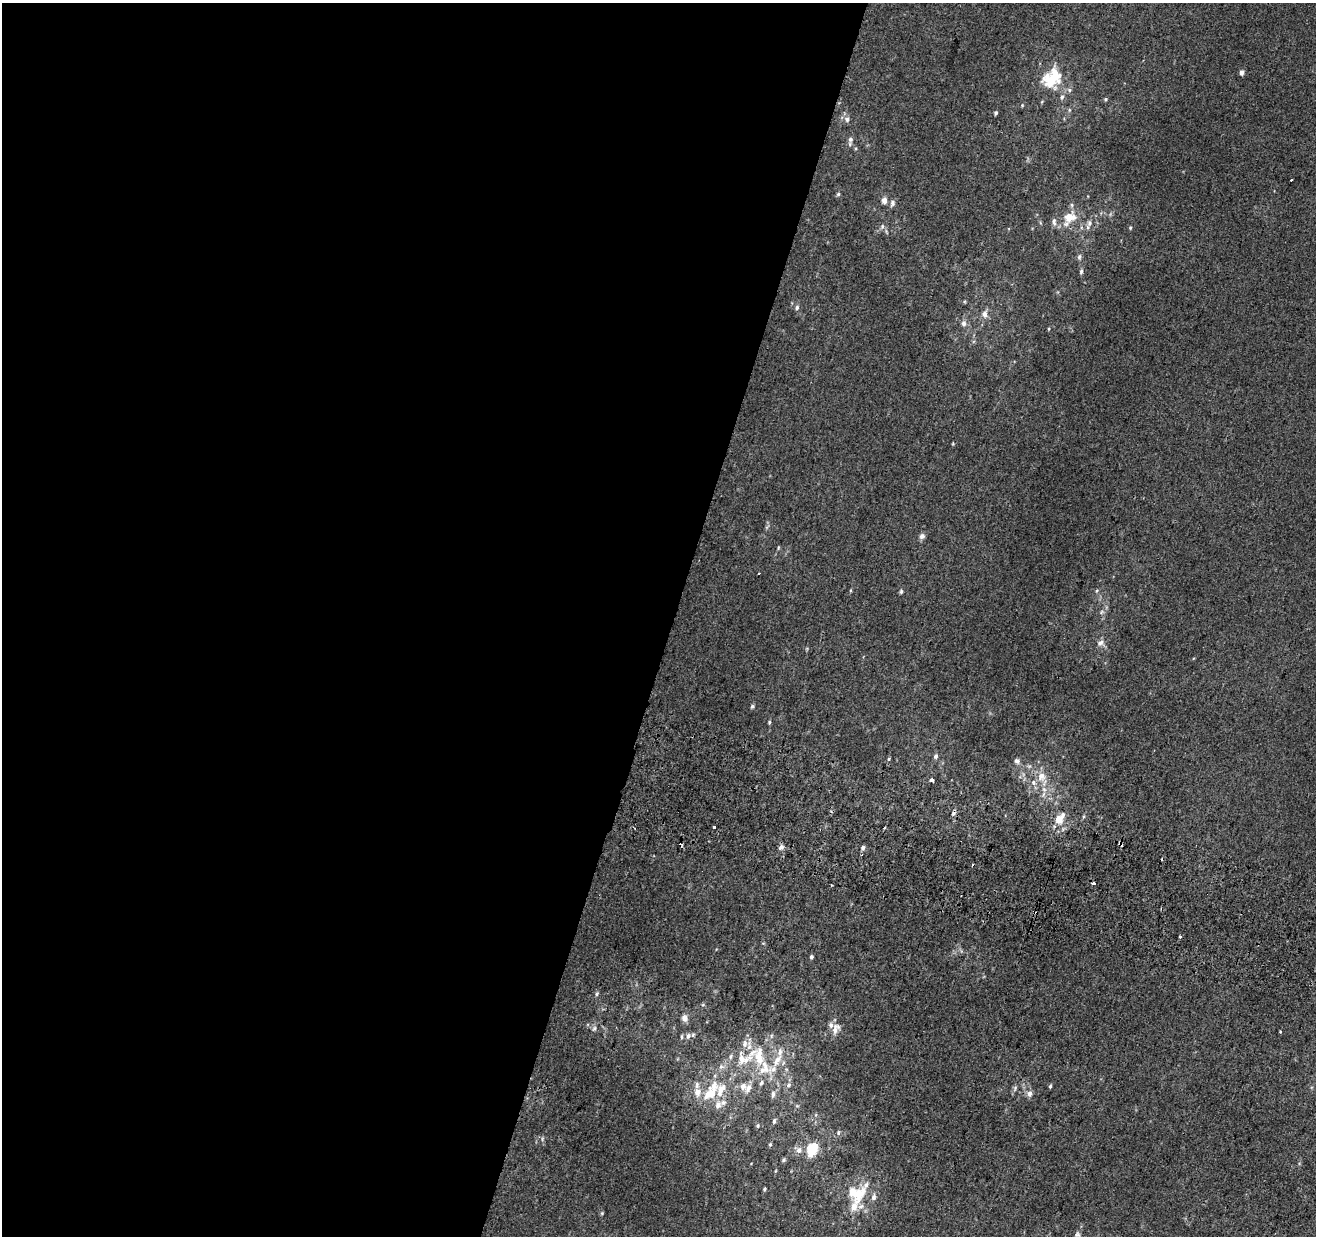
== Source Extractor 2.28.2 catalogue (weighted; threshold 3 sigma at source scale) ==
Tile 5 of 4 x 4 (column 1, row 2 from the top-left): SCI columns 21-1334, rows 2790-4023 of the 5290 x 5516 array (HDU 1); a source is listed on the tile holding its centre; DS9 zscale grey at full resolution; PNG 1318 x 1238 px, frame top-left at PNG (2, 3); no overlay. Shown black and unused: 51% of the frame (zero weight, under 2 of 3 exposures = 2% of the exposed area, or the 3 px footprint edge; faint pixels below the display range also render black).
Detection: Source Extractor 2.28.2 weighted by HDU 2 'WHT'; one run over the whole footprint, this tile lists its part. Background 0.00623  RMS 0.0056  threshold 0.0254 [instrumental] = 3 sigma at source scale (4.5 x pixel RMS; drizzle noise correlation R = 1.50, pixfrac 1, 0.0396/0.0396 arcsec/px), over >= 5 px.
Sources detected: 105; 2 inside a brighter object's white glare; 5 cosmic-ray / hot-pixel residue — not listed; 26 inside a brighter listed object's ellipse — not listed separately; the other 72 listed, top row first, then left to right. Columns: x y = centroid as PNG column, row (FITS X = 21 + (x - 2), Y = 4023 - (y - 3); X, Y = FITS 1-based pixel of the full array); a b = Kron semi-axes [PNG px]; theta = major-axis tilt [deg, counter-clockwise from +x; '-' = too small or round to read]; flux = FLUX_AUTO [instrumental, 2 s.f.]
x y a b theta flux
1241 72 5 4 - 2.7
1050 82 27 18 -36 17
1105 99 5 4 - 0.65
1069 110 6 4 72 0.77
996 113 5 4 - 0.98
847 119 8 7 - 2.2
850 139 9 6 82 2.1
838 194 5 5 - 0.88
884 200 6 5 - 3.3
892 203 10 6 80 1.9
1069 217 16 12 44 11
1054 222 11 6 -83 2
1089 223 9 7 83 2.5
882 226 7 5 71 1.3
1130 228 5 4 - 0.75
1079 257 9 6 88 1.5
1081 271 7 5 88 1.2
797 307 6 5 - 1.2
985 314 7 7 - 3.2
964 323 8 7 - 2.1
1049 329 5 3 - 0.53
922 536 7 6 - 2
778 547 6 3 89 0.61
901 591 6 4 75 0.87
1097 591 6 4 45 0.74
1102 612 6 5 - 1.1
1101 643 11 9 5 2.8
752 706 6 5 - 0.94
769 722 5 4 - 0.76
936 756 6 5 - 1.5
889 759 4 3 - 1.1
1017 761 8 7 - 1.9
1041 776 14 12 -78 7.4
932 780 4 3 - 6.4
1059 819 14 8 51 8.6
714 827 3 3 - 6.8
884 827 3 3 - 1.3
1121 844 5 3 - 10
781 847 8 6 60 1.8
863 848 6 5 - 1.5
1180 936 3 3 - 2.9
811 957 5 4 - 1.1
596 994 6 4 89 0.88
703 1005 5 3 - 0.63
685 1018 9 7 -70 2.9
594 1028 8 5 62 1.4
835 1029 17 9 66 4.8
1280 1032 3 2 - 0.67
688 1036 9 6 63 2.3
771 1036 6 4 72 0.87
780 1052 11 7 82 3
744 1059 33 20 8 22
773 1069 22 11 19 9.6
761 1083 6 5 - 1.3
789 1085 8 5 42 1.4
743 1086 10 9 - 4
1050 1086 5 4 - 0.81
1015 1088 9 5 72 1.4
721 1090 23 16 71 13
697 1092 11 8 -79 5.3
773 1094 9 6 89 1.9
1030 1094 7 7 - 2.5
774 1121 6 4 75 1.2
758 1126 6 5 - 0.84
838 1133 7 5 -89 1.1
770 1144 5 4 - 0.74
812 1148 15 10 0 11
783 1160 5 4 - 0.96
764 1189 4 3 - 0.84
859 1194 22 14 52 14
602 1213 5 4 - 0.64
1077 1234 9 7 -53 1.6
Overlapping masked pixels (flux is a lower limit): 1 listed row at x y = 1121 844